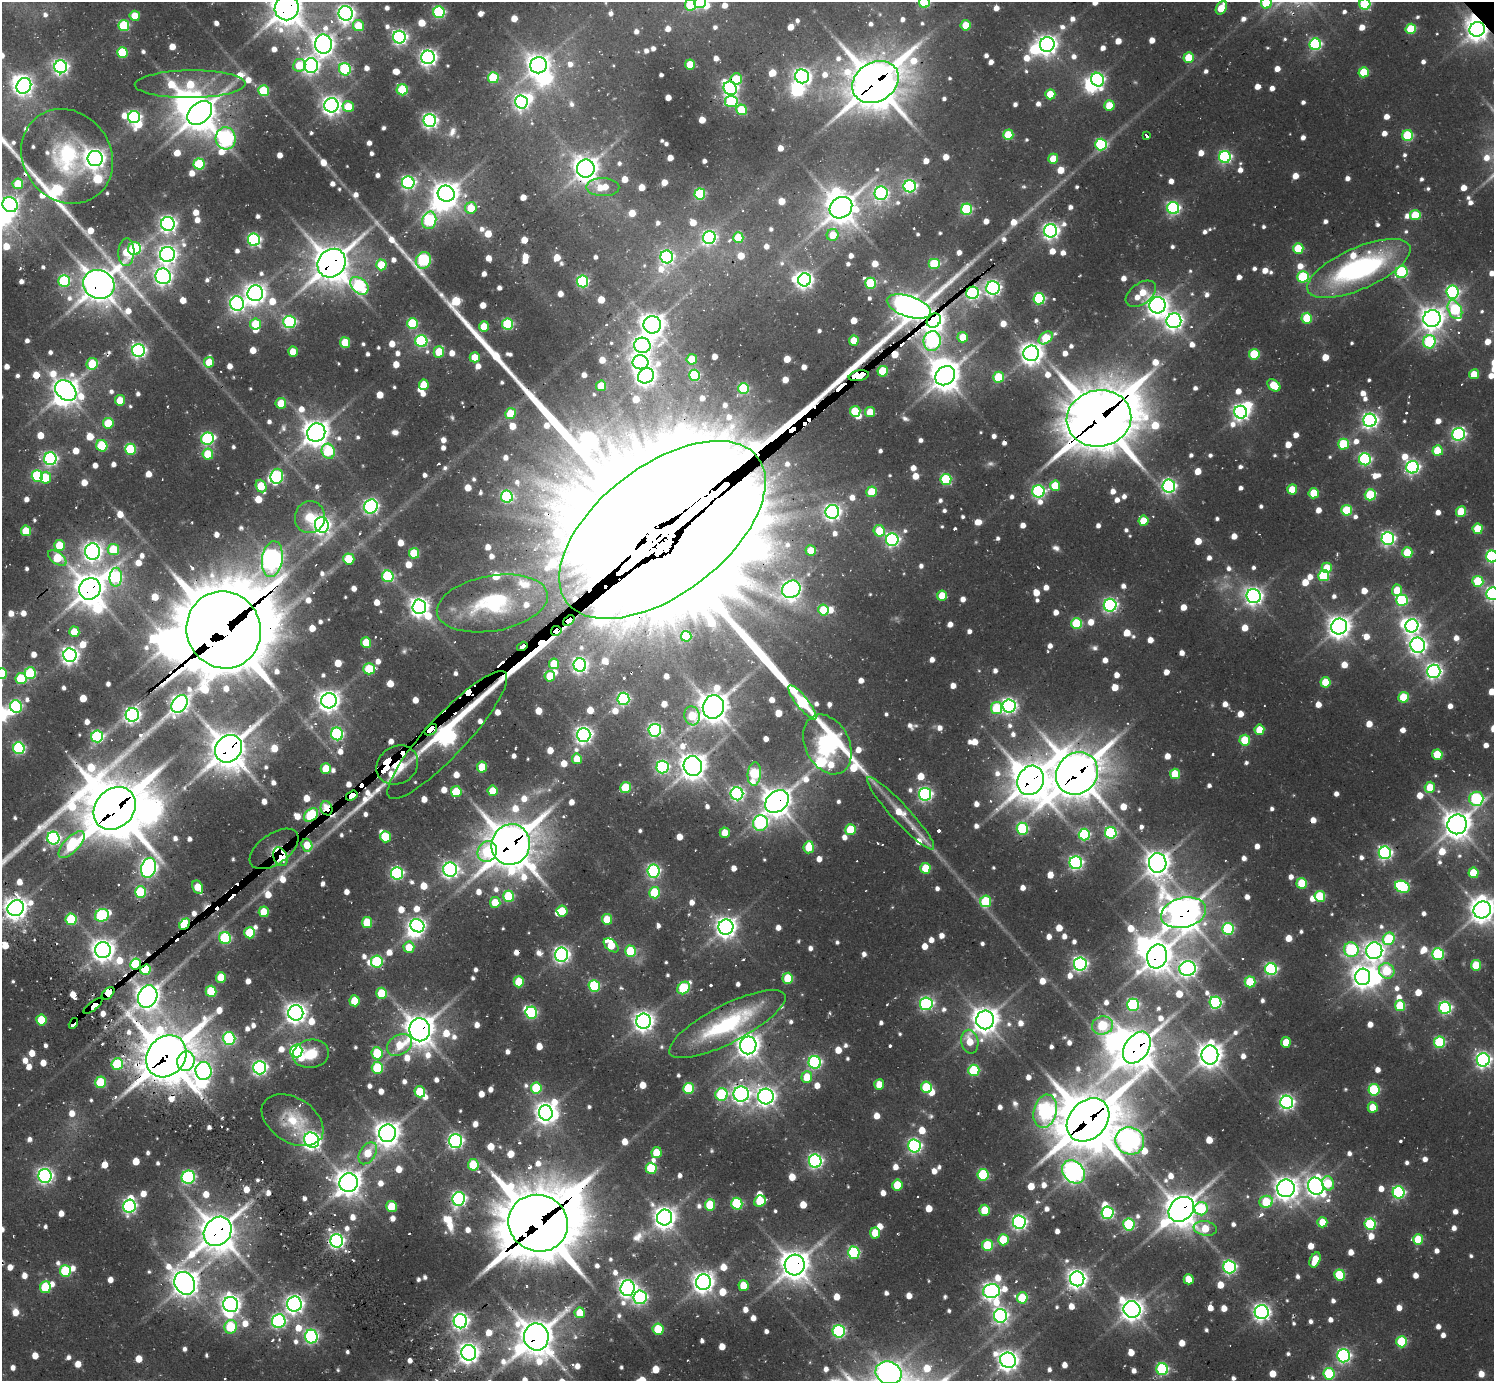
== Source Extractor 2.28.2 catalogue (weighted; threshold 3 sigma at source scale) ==
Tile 7 of 4 x 4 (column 3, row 2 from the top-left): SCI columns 2987-4478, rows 3127-4505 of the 6327 x 6301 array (HDU 1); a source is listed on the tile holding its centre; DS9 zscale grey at full resolution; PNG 1496 x 1383 px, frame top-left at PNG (2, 2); each listed source drawn as its Kron ellipse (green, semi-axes under 4 px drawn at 4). Shown black and unused: <1% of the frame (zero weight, under 2 of 3 exposures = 12% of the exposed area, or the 3 px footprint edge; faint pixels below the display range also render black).
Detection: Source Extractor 2.28.2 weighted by HDU 2 'WHT'; one run over the whole footprint, this tile lists its part. Background 0.131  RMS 0.011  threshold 0.0499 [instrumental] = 3 sigma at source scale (4.5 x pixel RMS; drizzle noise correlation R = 1.50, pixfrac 1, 0.05/0.05 arcsec/px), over >= 5 px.
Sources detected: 1442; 12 too faint to see at this stretch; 42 inside a brighter object's white glare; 29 cosmic-ray / hot-pixel residue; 2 long thin detections or spike segments (spike, bleed or trail) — neither listed nor drawn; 23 inside a brighter listed object's ellipse — not listed separately; of the other 1334, all 500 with FLUX_AUTO >= 25.5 (the completeness limit of this list) listed and drawn (834 fainter detections not listed), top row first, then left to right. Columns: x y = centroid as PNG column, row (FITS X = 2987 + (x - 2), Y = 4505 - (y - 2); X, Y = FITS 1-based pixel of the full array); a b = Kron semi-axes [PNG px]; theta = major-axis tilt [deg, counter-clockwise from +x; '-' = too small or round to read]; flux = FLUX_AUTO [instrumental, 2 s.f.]
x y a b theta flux
700 2 6 6 - 110
924 2 5 5 - 110
1266 3 5 5 - 63
1365 4 5 5 - 120
691 5 6 5 - 78
287 8 12 12 - 2300
1221 8 7 5 59 35
439 12 6 5 - 170
346 13 7 7 - 590
135 16 5 5 - 29
966 25 5 5 - 36
124 26 5 5 - 92
358 26 6 5 - 37
1411 29 5 5 - 62
1477 29 8 7 - 910
399 37 6 6 - 370
323 44 9 8 - 940
1047 44 7 7 - 780
1315 44 6 6 - 180
122 52 5 5 - 74
428 57 7 6 - 520
1189 58 5 5 - 41
690 64 5 5 - 30
299 65 6 6 - 33
311 65 7 7 - 430
538 65 8 8 - 1000
61 67 6 6 - 420
345 69 6 6 - 140
1364 72 5 5 - 53
802 76 7 7 - 530
493 78 5 5 - 66
736 79 6 5 - 41
1097 80 7 6 - 260
875 82 24 19 32 3900
190 84 55 14 1 83
24 86 8 7 - 470
730 88 7 6 - 360
402 90 5 5 - 99
263 91 5 5 - 70
1050 94 5 5 - 35
731 101 6 6 - 100
521 102 7 6 - 370
331 105 7 7 - 720
1109 105 5 5 - 38
348 107 6 5 - 41
741 110 5 5 - 63
200 113 14 10 42 2300
134 117 6 6 - 240
430 120 6 6 - 410
1008 135 5 5 - 51
1147 136 4 3 - 190
1408 136 5 5 - 97
226 138 11 10 - 410
1101 144 6 6 - 150
67 156 49 43 -53 120
1225 157 6 6 - 220
95 159 7 7 - 840
1053 159 5 5 - 27
199 164 5 5 - 87
586 168 9 8 - 1300
408 183 6 6 - 290
18 184 5 5 - 39
910 186 6 6 - 270
603 187 16 9 0 29
881 193 7 6 - 260
446 194 8 8 - 1200
700 194 5 5 - 110
10 205 8 7 - 370
471 208 6 5 - 33
841 208 12 10 36 1800
1173 208 6 6 - 240
967 209 5 5 - 120
1415 215 5 5 - 51
429 220 9 7 77 160
168 224 7 7 - 500
1051 231 6 6 - 470
833 235 6 6 - 26
709 238 6 6 - 290
738 238 5 5 - 58
254 240 6 6 - 230
1298 248 5 5 - 54
135 249 6 6 - 120
126 252 14 8 88 32
167 254 7 7 - 690
667 257 6 6 - 290
423 260 8 7 - 200
331 263 15 13 47 2600
934 264 6 5 - 65
381 265 5 5 - 43
1359 269 56 20 24 240
1402 272 6 6 - 150
163 276 8 7 - 530
1303 277 5 5 - 100
804 280 6 6 - 510
64 281 6 6 - 110
583 281 6 5 - 160
871 283 5 5 - 83
99 284 16 14 -26 2400
359 286 10 7 -44 160
993 288 7 6 - 400
1452 292 6 6 - 210
255 293 8 7 - 930
973 293 6 6 - 270
1141 294 17 10 36 36
1039 299 5 5 - 150
237 303 7 7 - 410
1158 305 8 8 - 930
909 307 23 10 -19 1400
1455 310 10 6 -64 120
1307 318 5 5 - 55
1432 318 9 8 - 1100
934 321 8 6 46 930
1174 321 7 7 - 620
289 322 6 6 - 190
255 324 5 5 - 40
412 324 5 5 - 96
508 324 5 5 - 120
652 325 9 8 - 1300
484 326 5 5 - 33
963 337 5 5 - 30
1046 338 8 5 38 54
854 340 5 5 - 26
421 341 6 6 - 190
932 341 10 8 79 290
345 342 5 5 - 49
1429 342 7 6 - 130
642 345 8 7 - 510
139 350 6 6 - 360
293 352 5 5 - 26
439 352 6 5 - 40
1031 353 8 7 - 1000
1254 354 5 5 - 71
475 357 5 5 - 27
692 359 5 5 - 43
209 362 5 5 - 29
640 362 8 7 - 500
92 364 6 5 - 43
883 371 5 5 - 63
1474 374 5 5 - 31
694 375 5 5 - 100
646 376 8 7 - 750
859 376 10 5 11 3100
945 376 10 9 - 1600
998 377 5 5 - 63
424 385 5 5 - 28
1274 385 7 5 -38 36
601 386 5 5 - 41
744 389 5 5 - 98
66 390 12 9 -42 1400
120 400 5 5 - 30
281 403 5 5 - 38
855 411 5 5 - 55
870 412 5 5 - 31
1241 412 6 6 - 480
511 413 5 5 - 41
1099 418 32 28 12 6300
1370 420 6 6 - 450
108 423 5 5 - 46
316 432 9 8 - 1400
1459 434 6 6 - 280
208 439 6 6 - 190
1343 444 5 5 - 72
102 446 6 5 - 87
130 449 5 5 - 88
328 451 7 6 - 74
1438 451 5 5 - 47
208 454 5 5 - 46
50 459 6 6 - 280
1365 459 6 6 - 200
1412 467 6 6 - 310
37 476 6 5 - 110
277 476 7 6 - 150
46 478 6 5 - 42
946 479 5 5 - 110
261 486 6 5 - 47
1055 486 5 5 - 43
1169 486 6 6 - 340
1292 489 5 5 - 32
1038 491 6 6 - 220
872 492 5 5 - 47
1314 493 5 5 - 42
1370 495 5 5 - 82
507 497 6 6 - 140
371 506 7 6 - 360
1347 510 5 5 - 67
832 512 7 7 - 460
1461 512 5 5 - 50
310 517 16 15 - 26
1143 521 5 5 - 34
322 525 8 7 - 570
1478 529 5 5 - 47
662 530 120 64 37 150000
26 531 5 5 - 40
879 531 6 5 - 41
1388 538 6 6 - 320
892 540 6 6 - 290
59 545 5 5 - 41
113 549 5 5 - 63
811 551 5 5 - 31
92 552 8 7 - 650
414 553 5 5 - 59
1407 553 5 5 - 51
1492 556 6 6 - 200
57 558 10 6 -36 49
272 559 18 10 81 840
349 559 5 5 - 41
1327 568 5 5 - 39
1324 575 5 5 - 94
388 576 6 5 - 120
116 577 9 6 85 140
1478 581 5 5 - 69
90 589 11 10 - 2200
791 589 9 8 - 710
1397 590 5 5 - 35
1493 594 6 6 - 300
942 596 5 5 - 30
1254 596 7 7 - 590
1402 600 6 5 - 150
492 603 56 27 10 110
1110 605 6 6 - 300
419 607 7 7 - 700
823 610 5 5 - 45
569 621 6 4 38 330
1076 624 5 5 - 89
1339 626 8 7 - 1000
1412 626 7 6 - 410
224 630 39 37 -65 12000
556 631 5 5 - 300
74 632 5 5 - 28
686 636 5 5 - 81
366 642 5 5 - 36
1418 645 7 7 - 560
522 646 5 4 - 290
70 655 7 6 - 570
554 664 5 5 - 40
580 665 6 6 - 400
369 669 5 5 - 65
1434 671 7 6 - 420
30 673 6 5 - 94
2 674 5 5 - 67
550 676 5 5 - 33
21 679 5 5 - 73
1325 682 5 5 - 42
1404 697 5 5 - 51
623 699 6 6 - 190
329 701 8 7 - 1000
802 702 21 6 -52 160
179 704 9 7 51 620
16 706 6 6 - 140
1009 706 6 6 - 380
713 707 12 10 73 2000
996 708 6 5 - 74
132 715 7 6 - 440
692 716 9 7 -74 45
431 730 7 5 38 2700
655 730 6 6 - 260
1259 730 5 5 - 30
337 734 6 6 - 210
447 735 85 20 47 2400
584 735 7 7 - 560
97 736 6 6 - 160
1245 740 5 5 - 51
827 744 31 22 -63 980
19 748 6 5 - 170
228 749 14 12 50 3000
1437 755 5 5 - 51
577 759 5 5 - 26
397 765 22 18 33 3200
693 766 10 9 - 1500
482 767 5 5 - 41
663 767 6 6 - 210
326 769 5 5 - 38
1077 773 22 20 49 3700
754 774 12 6 84 110
1175 774 5 5 - 42
1031 780 15 12 62 2700
1430 787 5 5 - 29
625 788 5 5 - 64
492 791 5 5 - 32
456 792 5 5 - 47
737 794 6 6 - 280
925 794 6 6 - 280
352 796 6 4 35 1400
1476 799 7 7 - 160
777 802 13 10 40 1900
115 808 23 19 48 6800
326 808 7 5 -69 170
901 813 48 9 -47 36
311 815 8 5 41 100
760 823 8 7 - 210
1457 824 10 9 - 1600
1022 829 6 5 - 120
851 830 5 5 - 56
725 833 5 5 - 26
1111 833 6 6 - 160
1084 835 6 5 - 150
385 837 5 5 - 59
53 838 6 6 - 270
72 844 17 7 46 94
307 845 6 5 - 27
511 845 20 19 - 3800
809 847 6 5 - 37
274 849 28 15 35 740
487 851 11 9 60 66
1385 853 6 6 - 310
280 857 10 7 -66 790
1076 863 6 6 - 290
1158 863 10 9 - 1300
149 868 10 7 73 590
925 868 5 5 - 42
450 870 7 7 - 450
654 871 6 6 - 240
397 873 6 6 - 220
1474 873 5 5 - 49
1302 883 5 5 - 58
198 887 7 5 -62 29
1402 887 8 5 -24 150
140 892 6 5 - 91
655 893 5 5 - 68
509 896 6 5 - 86
1320 896 5 5 - 80
986 901 6 5 - 80
495 902 5 5 - 30
16 908 8 7 - 1000
1482 910 9 8 - 1200
562 911 5 5 - 30
264 912 5 5 - 34
1184 913 23 15 14 2200
102 915 7 6 - 160
71 919 6 5 - 80
607 919 5 5 - 34
367 922 5 5 - 53
185 924 6 4 52 160
417 926 7 6 - 320
726 927 7 7 - 900
1228 929 6 5 - 130
250 933 5 5 - 69
225 938 6 5 - 140
1389 939 6 5 - 84
611 945 9 5 -42 32
409 947 5 5 - 28
103 950 8 8 - 1100
1351 950 7 7 - 160
631 951 5 5 - 69
1374 951 8 8 - 800
1438 954 6 6 - 130
562 955 7 6 - 440
1157 956 12 10 73 1800
377 962 6 6 - 100
136 964 6 5 - 130
1080 964 6 6 - 370
1476 965 5 5 - 59
1188 968 8 7 - 570
1271 969 6 6 - 200
145 970 5 5 - 76
1387 971 8 7 - 56
221 977 5 5 - 38
1363 977 8 7 - 980
788 978 5 5 - 48
519 982 5 5 - 46
1250 982 5 5 - 70
594 986 6 5 - 110
684 988 7 5 46 94
211 991 5 5 - 72
108 993 8 4 43 1300
381 993 5 5 - 44
148 997 11 9 64 1300
354 1001 5 5 - 37
1215 1003 6 6 - 190
926 1004 6 6 - 250
1133 1005 6 6 - 160
93 1006 12 4 38 1900
1400 1006 5 5 - 64
1445 1008 6 6 - 240
296 1013 7 7 - 900
531 1013 6 6 - 140
41 1020 5 5 - 45
985 1020 9 9 - 1500
644 1021 7 7 - 780
73 1023 6 3 59 68
727 1024 65 19 27 130
1103 1025 10 9 - 98
420 1030 11 10 - 2100
229 1039 6 6 - 170
970 1042 12 8 -79 27
1286 1042 5 5 - 28
1439 1042 5 5 - 120
399 1045 13 10 34 29
748 1045 9 8 - 1200
1137 1047 17 12 55 2700
296 1051 6 6 - 180
377 1053 6 5 - 63
311 1054 18 14 9 28
1210 1055 9 8 - 1300
166 1056 22 18 51 4200
1483 1060 6 6 - 410
186 1061 10 8 73 170
815 1062 6 6 - 220
117 1064 6 5 - 81
260 1068 6 6 - 350
377 1068 6 5 - 75
974 1070 5 5 - 95
203 1071 9 8 - 320
807 1077 6 5 - 31
101 1082 6 5 - 64
879 1085 5 5 - 26
926 1087 6 5 - 75
536 1088 6 5 - 60
688 1088 5 5 - 78
1374 1090 5 5 - 110
420 1092 5 5 - 49
722 1094 6 6 - 130
741 1094 7 7 - 570
766 1097 8 7 - 740
1287 1102 6 6 - 380
1373 1107 5 5 - 26
1045 1111 17 11 75 400
546 1113 7 7 - 890
293 1120 34 22 -32 41
1088 1120 24 18 46 5300
387 1133 9 8 - 1400
312 1140 8 7 - 540
455 1141 7 6 - 370
1130 1141 14 13 - 910
914 1146 6 6 - 300
368 1153 12 7 58 28
656 1153 5 5 - 33
815 1161 6 6 - 330
473 1165 5 5 - 63
651 1168 5 5 - 81
1073 1172 13 10 -44 890
983 1175 6 5 - 110
45 1176 7 6 - 410
188 1177 7 6 - 210
349 1183 9 9 - 1500
1328 1183 7 6 - 33
897 1185 5 5 - 42
1316 1186 9 7 -69 730
1286 1188 9 8 - 1200
1398 1192 6 6 - 190
459 1199 7 6 - 320
760 1201 6 5 - 50
1266 1202 7 6 - 54
737 1204 6 5 - 110
710 1205 5 5 - 53
129 1206 6 6 - 280
392 1206 5 5 - 41
1181 1209 14 11 43 2400
1201 1209 6 6 - 80
985 1210 5 5 - 42
1108 1213 6 6 - 190
665 1218 8 7 - 1100
1019 1222 6 6 - 360
1322 1222 5 5 - 27
538 1223 30 28 -23 9000
1129 1224 6 5 - 130
1370 1224 6 5 - 120
1205 1228 11 7 -9 33
218 1231 15 13 52 2700
875 1233 5 5 - 30
1418 1239 5 5 - 49
1003 1240 5 5 - 48
337 1241 6 6 - 380
987 1245 5 5 - 70
854 1253 6 5 - 150
1315 1260 8 5 66 31
795 1265 10 10 - 1900
1230 1267 6 6 - 250
65 1271 6 5 - 96
1339 1275 5 5 - 75
1077 1279 7 7 - 760
1189 1279 5 5 - 26
703 1282 8 7 - 990
185 1283 12 10 -62 1600
743 1286 5 5 - 32
45 1287 6 5 - 64
627 1288 8 7 - 640
991 1291 8 7 - 510
640 1297 7 6 - 260
1022 1298 5 5 - 54
294 1304 7 7 - 630
231 1305 8 7 - 720
1132 1309 8 8 - 1100
1262 1312 7 7 - 510
580 1313 5 5 - 27
1000 1316 7 6 - 360
279 1321 7 7 - 260
460 1321 7 6 - 500
231 1327 7 6 - 80
658 1329 5 5 - 53
839 1331 6 6 - 190
311 1337 7 6 - 250
536 1337 13 12 - 2600
1402 1342 5 5 - 83
469 1353 8 7 - 860
1344 1356 6 6 - 310
1008 1360 8 7 - 890
1162 1369 6 5 - 170
888 1373 13 11 -19 1200
1329 1374 6 5 - 98
Overlapping masked pixels (flux is a lower limit): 59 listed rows (the first 20) at x y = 287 8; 1477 29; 736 79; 875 82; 730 88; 200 113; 586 168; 331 263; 99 284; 973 293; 909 307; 934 321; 932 341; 859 376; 1099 418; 662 530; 272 559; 90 589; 492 603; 569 621
Isophote crosses this tile's border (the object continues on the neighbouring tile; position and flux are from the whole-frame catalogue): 13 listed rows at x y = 700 2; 924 2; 1266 3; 1365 4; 691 5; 287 8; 1221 8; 10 205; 1492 556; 1493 594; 2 674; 1482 910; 888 1373